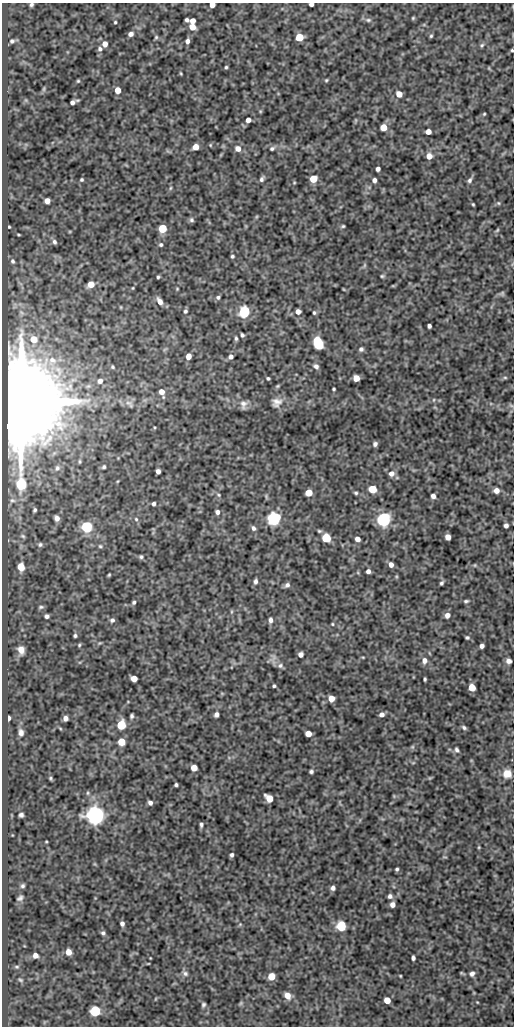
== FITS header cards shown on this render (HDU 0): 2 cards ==
NAXIS1  =                  512
NAXIS2  =                 1024

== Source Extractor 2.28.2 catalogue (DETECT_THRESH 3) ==
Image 512 x 1024 px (HDU 0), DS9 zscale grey, 1 PNG px = 1 image px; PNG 516 x 1028 px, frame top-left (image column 1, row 1024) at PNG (2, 3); no overlay
Background 371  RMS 0.86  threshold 2.57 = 3 sigma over >= 5 px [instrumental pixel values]
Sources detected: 207; all 207 listed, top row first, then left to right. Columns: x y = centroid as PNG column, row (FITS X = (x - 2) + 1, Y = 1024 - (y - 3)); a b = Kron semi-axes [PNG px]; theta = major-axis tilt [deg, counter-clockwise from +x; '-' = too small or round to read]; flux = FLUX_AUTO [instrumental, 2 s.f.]
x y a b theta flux
311 4 4 3 - 150
31 5 5 4 - 110
212 5 4 4 - 360
413 18 4 3 - 60
187 20 4 4 - 120
368 20 7 5 -1 110
193 21 5 4 - 390
115 22 3 3 - 64
192 27 6 5 - 540
131 34 5 4 - 230
431 36 4 4 - 71
156 37 5 5 - 81
299 37 5 5 - 1200
12 41 7 6 - 140
187 41 5 4 - 200
105 44 5 5 - 370
482 45 6 5 - 97
100 49 5 5 - 140
512 50 3 2 - 59
226 67 3 3 - 72
180 73 5 3 - 55
326 80 4 3 - 63
78 81 4 4 - 64
44 89 8 4 82 73
118 90 5 5 - 640
399 94 5 5 - 630
72 102 5 4 - 180
484 114 3 3 - 55
248 120 5 5 - 260
383 127 5 5 - 900
428 132 5 4 - 420
210 145 4 4 - 53
195 147 5 5 - 640
272 148 7 5 28 120
238 149 7 6 - 350
429 156 5 5 - 520
378 169 4 4 - 170
262 179 7 4 61 140
313 179 5 5 - 1300
82 180 3 3 - 79
374 180 4 4 - 200
470 180 7 5 58 140
170 188 6 4 88 71
47 201 5 4 - 380
498 203 5 4 - 69
473 204 3 2 - 58
191 220 6 6 - 120
343 226 4 3 - 70
9 227 3 2 - 51
162 228 5 5 - 2100
497 230 7 3 53 72
18 235 5 2 - 54
54 242 6 5 - 140
161 245 5 5 - 100
232 256 3 3 - 85
13 261 6 5 - 130
364 265 7 4 89 87
382 276 5 4 - 77
158 277 3 3 - 79
91 284 5 5 - 620
133 288 4 3 - 43
177 289 3 3 - 48
502 293 7 5 46 91
218 297 5 5 - 110
160 301 8 5 -59 350
121 307 5 3 - 45
185 311 5 4 - 110
244 312 6 5 - 6100
298 312 5 4 - 330
314 313 5 4 - 85
429 326 4 4 - 150
242 335 4 3 - 100
236 338 5 4 - 97
34 339 5 5 - 730
318 343 8 5 -69 5200
361 349 6 5 - 130
188 356 5 4 - 430
231 357 5 5 - 180
52 360 12 9 -21 480
316 366 7 5 -35 190
112 367 6 4 -54 90
505 377 6 4 -1 70
268 378 3 3 - 81
356 378 5 5 - 660
100 381 7 6 - 270
277 386 5 4 - 60
334 389 3 3 - 70
161 392 6 5 - 380
22 402 30 21 90 550000
277 402 13 11 28 420
128 403 13 6 -20 310
243 404 10 7 84 270
511 405 6 4 -20 80
375 444 5 4 - 150
104 467 4 4 - 88
57 468 7 5 65 130
158 471 4 4 - 240
391 473 7 6 - 290
372 489 5 5 - 1700
496 490 5 4 - 360
309 493 5 5 - 1100
356 493 5 4 - 89
219 495 6 4 -38 74
433 496 4 4 - 210
12 500 6 4 -16 81
154 504 4 3 - 130
35 510 4 3 - 89
217 512 5 4 - 210
57 518 5 4 - 240
136 519 5 5 - 97
273 519 6 6 - 11000
383 519 6 6 - 16000
506 525 4 4 - 170
87 527 6 6 - 5900
253 528 6 5 - 160
319 531 6 4 -20 81
23 536 7 4 -27 95
448 537 5 4 - 410
326 538 5 5 - 3000
357 539 5 4 - 310
40 544 7 6 - 130
100 546 5 5 - 79
141 557 5 5 - 99
391 564 5 4 - 290
475 565 5 3 - 51
21 567 10 7 -84 580
368 571 4 4 - 200
109 575 3 2 - 61
255 581 5 4 - 150
442 583 4 3 - 100
287 585 6 5 - 160
466 601 6 4 14 94
134 602 4 4 - 99
41 607 7 5 10 100
447 615 5 5 - 320
47 616 4 4 - 160
112 620 6 6 - 140
270 620 6 4 89 180
332 624 4 4 - 53
75 636 4 4 - 98
467 637 4 3 - 91
100 643 6 3 32 60
79 645 5 4 - 71
482 646 4 4 - 210
21 650 9 7 -74 390
300 654 5 4 - 220
363 657 5 3 - 52
424 661 8 7 - 260
508 661 5 5 - 230
280 665 7 7 - 170
134 679 5 5 - 650
425 679 4 3 - 83
274 686 3 3 - 87
472 687 5 5 - 1000
331 698 5 5 - 630
216 714 5 4 - 190
382 714 5 4 - 210
132 716 4 3 - 110
8 718 4 3 - 190
65 718 5 4 - 230
121 725 6 5 - 2700
464 728 6 4 -41 110
21 732 9 7 -82 240
308 734 5 5 - 680
121 742 5 5 - 1100
412 747 6 4 44 83
456 750 7 5 -66 120
413 763 5 3 - 49
194 768 5 5 - 600
311 772 4 3 - 110
507 774 9 9 - 610
51 778 5 4 - 81
176 785 4 3 - 100
269 798 7 5 -45 830
150 803 5 4 - 180
21 815 4 4 - 140
95 815 6 6 - 39000
201 825 5 4 - 120
46 842 4 2 - 46
479 847 5 3 - 55
232 855 4 3 - 120
397 869 3 3 - 92
23 886 5 4 - 110
333 888 4 4 - 170
390 896 6 5 - 160
20 898 7 4 31 140
392 905 5 4 - 290
122 923 5 4 - 170
240 924 6 3 19 60
341 926 6 5 - 3300
103 933 5 5 - 120
68 952 5 5 - 500
35 955 5 5 - 300
413 958 4 4 - 140
148 964 4 2 - 47
17 967 7 5 0 94
185 973 8 6 -29 170
472 974 6 5 - 180
271 976 5 5 - 1100
400 976 3 2 - 46
20 980 7 4 -27 88
287 996 6 5 - 560
387 1000 5 5 - 770
477 1002 3 2 - 39
241 1003 7 4 71 71
203 1005 5 4 - 100
95 1011 6 5 - 4700
At the frame edge (FLAGS 8, measured only in part): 4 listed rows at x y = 311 4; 31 5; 212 5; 512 50